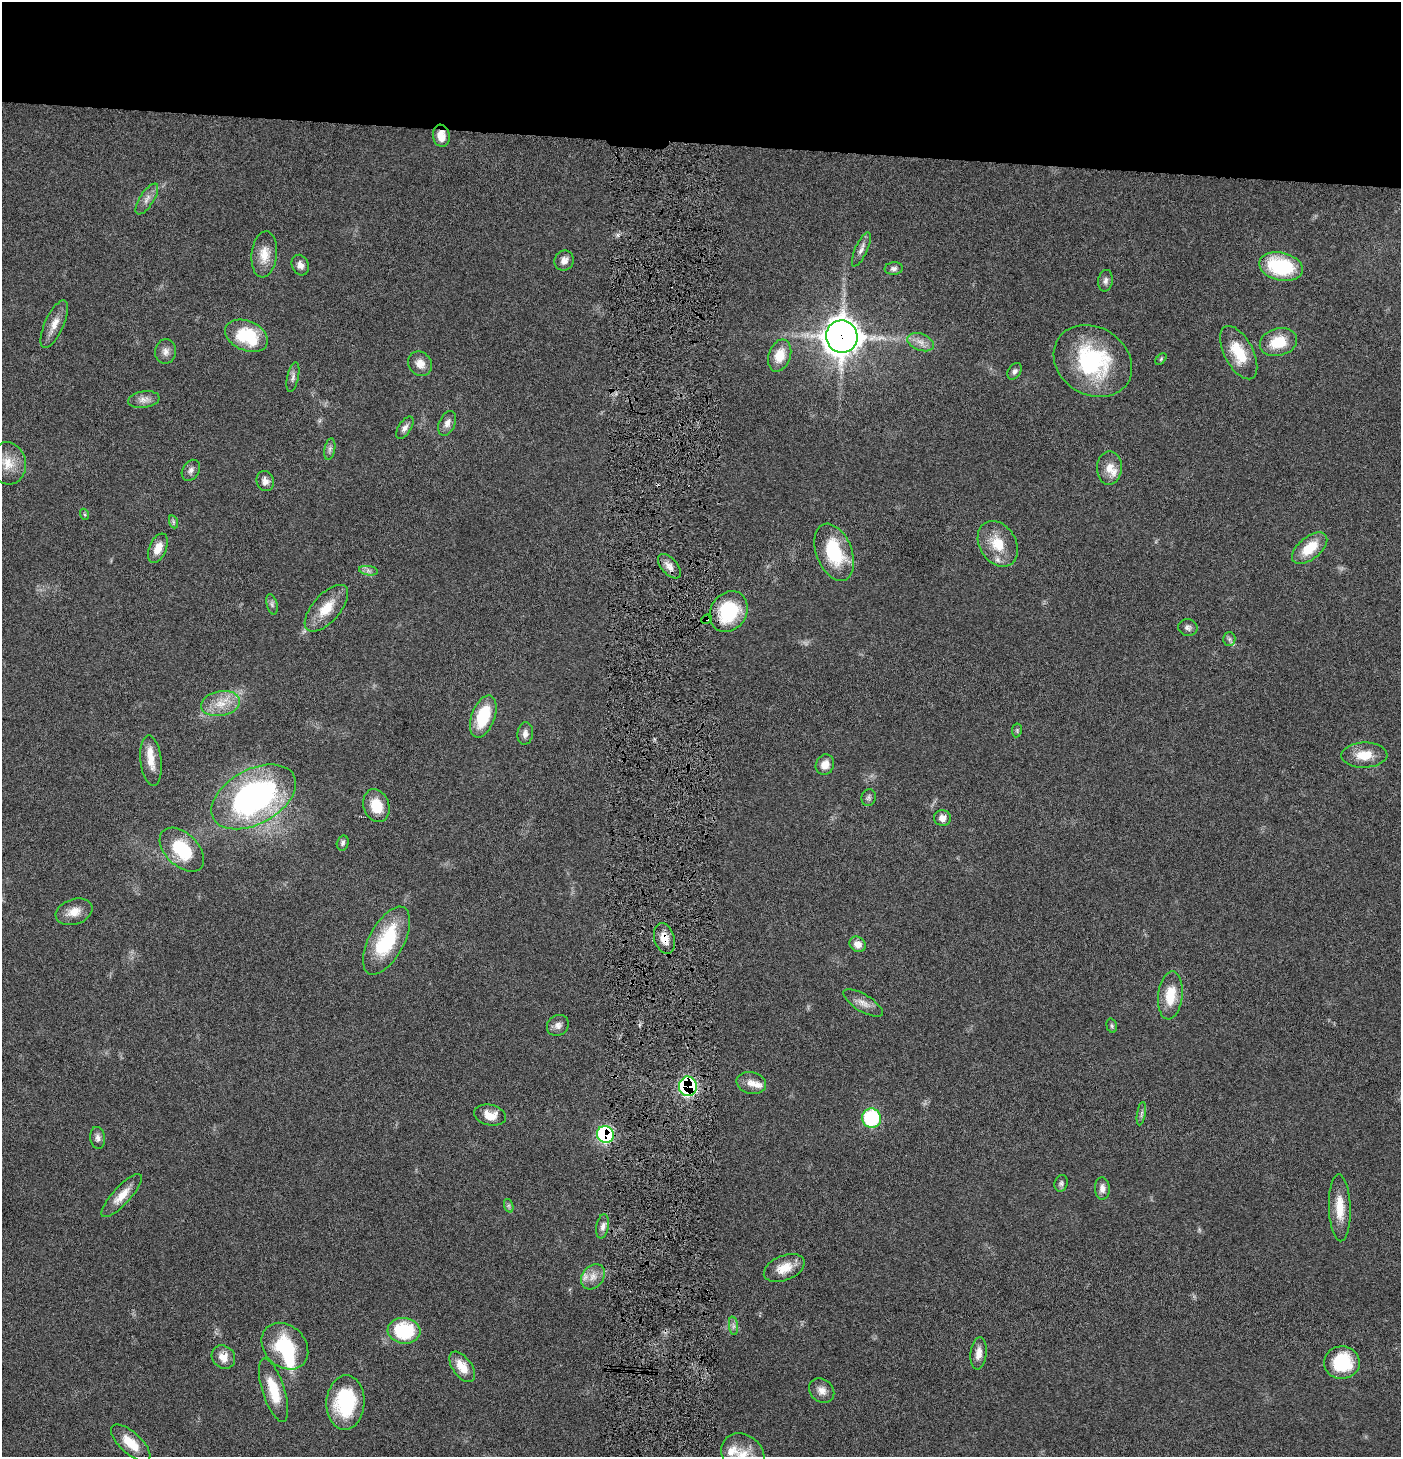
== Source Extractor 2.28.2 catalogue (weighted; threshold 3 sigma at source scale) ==
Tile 2 of 3 x 3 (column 2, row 1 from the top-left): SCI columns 1547-2945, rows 2913-4367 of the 4445 x 4372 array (HDU 1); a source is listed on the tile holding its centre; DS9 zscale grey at full resolution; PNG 1403 x 1459 px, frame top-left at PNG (2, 2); each listed source drawn as its Kron ellipse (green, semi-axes under 4 px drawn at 4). Shown black and unused: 10% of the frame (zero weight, under 4 of 8 exposures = <1% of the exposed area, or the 3 px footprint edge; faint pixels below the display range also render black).
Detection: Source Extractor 2.28.2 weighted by HDU 2 'WHT'; one run over the whole footprint, this tile lists its part. Background 0.0669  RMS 0.0041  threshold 0.017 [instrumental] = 3 sigma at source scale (4.09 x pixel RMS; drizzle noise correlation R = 1.36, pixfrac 0.8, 0.05/0.05 arcsec/px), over >= 5 px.
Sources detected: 99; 1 inside a brighter object's white glare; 1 cosmic-ray / hot-pixel residue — neither listed nor drawn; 5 inside a brighter listed object's ellipse — not listed separately; the other 92 listed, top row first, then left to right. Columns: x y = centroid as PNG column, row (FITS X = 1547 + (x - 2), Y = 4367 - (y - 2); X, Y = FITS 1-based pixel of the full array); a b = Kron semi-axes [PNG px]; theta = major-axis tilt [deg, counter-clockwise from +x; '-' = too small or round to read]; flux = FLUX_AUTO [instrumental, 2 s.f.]
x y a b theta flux
441 136 11 8 -82 4.4
147 199 18 7 57 2.5
861 249 18 6 66 2.1
264 254 23 12 84 6
564 261 10 9 - 2.5
300 265 10 8 -69 2.1
1281 267 22 14 -14 27
894 268 9 6 6 1.3
1105 281 11 7 81 1.5
54 324 26 9 66 4.7
246 336 22 14 -23 20
842 337 16 16 - 480
921 342 14 8 -21 3
1278 342 19 13 16 11
166 352 12 10 84 2.3
1239 353 29 14 -62 12
780 356 16 11 71 6.7
1161 359 7 4 46 0.5
1093 361 41 34 -33 40
420 364 13 11 -50 3.5
1015 371 9 6 58 1.3
293 377 15 5 78 1.6
144 400 16 8 8 2.6
447 423 13 8 66 2.3
405 428 12 6 57 1.8
330 449 11 5 78 1.3
8 463 21 18 -77 7.9
1109 468 17 12 88 4.7
191 470 11 8 58 1.7
265 481 10 8 -74 2.1
84 514 5 3 - 0.48
174 522 6 4 -70 0.62
998 544 24 18 -57 11
158 548 15 8 66 4.9
1310 548 21 11 39 10
834 552 30 18 -68 22
669 566 15 8 -49 2.8
368 571 9 4 -9 1.2
272 604 10 5 -75 1.1
326 608 29 13 48 9.2
729 612 21 18 55 22
706 619 5 3 - 0.63
1188 627 10 8 -11 1.4
1229 639 6 6 - 0.93
220 703 20 12 11 6.9
483 716 22 11 70 17
1017 730 7 4 81 0.57
525 733 11 7 81 2
1364 755 23 12 2 7.7
151 761 25 10 -84 5.3
825 765 10 9 - 3.5
254 797 46 27 28 110
869 798 8 7 - 1
376 806 17 12 -71 8.7
942 818 8 8 - 2.8
343 843 7 6 - 0.94
182 850 27 16 -44 19
74 912 19 12 18 4.8
664 938 16 10 -74 5.3
387 941 37 17 62 26
858 944 8 7 - 4
1170 995 24 12 83 9.2
863 1003 22 8 -31 3.4
558 1025 11 10 - 2.1
1112 1026 7 5 -74 0.63
751 1083 15 11 -14 3.5
688 1086 10 9 - 48
1141 1114 12 3 80 0.94
490 1115 16 10 -12 5.3
871 1118 10 9 - 27
605 1135 9 8 - 43
98 1138 11 7 -82 1.6
1061 1183 8 6 71 0.98
1102 1188 11 7 -87 2.2
122 1196 28 9 47 5.7
509 1206 7 4 -71 0.78
1340 1208 33 11 -88 8.2
603 1226 12 6 79 1.8
784 1268 21 12 22 6.1
593 1277 14 10 52 3.4
733 1326 9 4 -82 1.2
404 1331 16 12 -6 27
285 1346 26 20 -45 22
979 1353 16 8 83 3.5
223 1357 12 11 - 4.3
1342 1362 18 16 -2 20
462 1367 17 9 -54 6.7
274 1390 33 11 -72 11
822 1391 13 11 -43 3
345 1403 27 19 87 29
131 1443 25 10 -42 7.9
743 1454 23 19 -42 8.4
Overlapping masked pixels (flux is a lower limit): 6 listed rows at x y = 441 136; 842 337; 706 619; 664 938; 688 1086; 605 1135
Isophote crosses this tile's border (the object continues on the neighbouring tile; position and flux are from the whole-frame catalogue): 1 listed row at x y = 743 1454